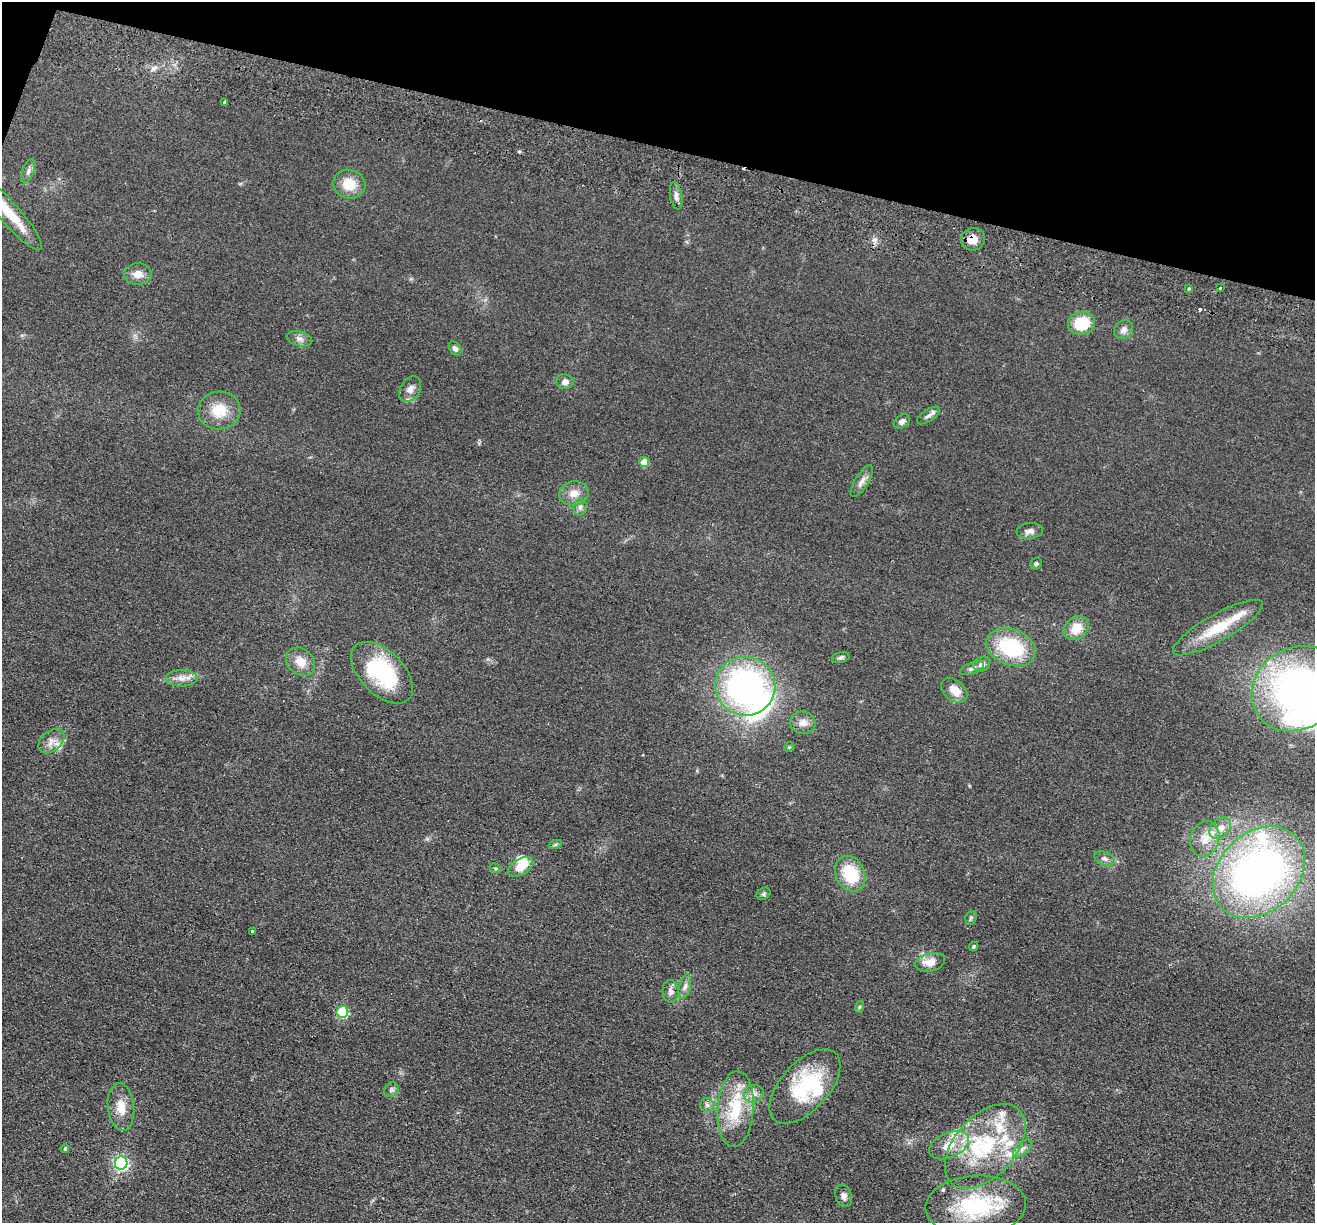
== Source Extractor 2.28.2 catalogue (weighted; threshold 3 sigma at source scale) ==
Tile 2 of 4 x 4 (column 2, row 1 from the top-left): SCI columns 1334-2646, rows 3851-5071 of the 5292 x 5384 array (HDU 1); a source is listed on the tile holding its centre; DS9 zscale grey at full resolution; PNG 1317 x 1225 px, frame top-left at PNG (2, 2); each listed source drawn as its Kron ellipse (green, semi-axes under 4 px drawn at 4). Shown black and unused: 12% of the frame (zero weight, under 2 of 3 exposures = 3% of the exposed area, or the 3 px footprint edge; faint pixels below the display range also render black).
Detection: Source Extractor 2.28.2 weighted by HDU 2 'WHT'; one run over the whole footprint, this tile lists its part. Background 0.0571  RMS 0.009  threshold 0.0403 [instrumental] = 3 sigma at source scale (4.5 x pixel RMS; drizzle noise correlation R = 1.50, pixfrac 1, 0.05/0.05 arcsec/px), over >= 5 px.
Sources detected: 89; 4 inside a brighter object's white glare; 2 cosmic-ray / hot-pixel residue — neither listed nor drawn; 14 inside a brighter listed object's ellipse — not listed separately; the other 69 listed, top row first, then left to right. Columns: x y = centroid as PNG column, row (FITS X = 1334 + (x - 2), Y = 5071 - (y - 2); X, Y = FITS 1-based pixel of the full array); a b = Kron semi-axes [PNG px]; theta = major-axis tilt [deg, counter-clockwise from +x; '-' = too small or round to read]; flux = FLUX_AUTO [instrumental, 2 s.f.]
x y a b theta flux
224 102 4 3 - 5.3
28 171 13 6 71 3.4
349 184 16 14 -14 18
676 196 13 6 -79 4.2
10 214 47 10 -49 29
973 239 12 11 - 9.4
138 274 14 11 4 7.7
1220 288 2 2 - 0.97
1188 289 3 3 - 5.4
1081 323 13 11 11 29
1124 330 10 9 - 4.6
299 339 13 7 -14 4.1
455 349 8 5 -50 2.9
565 382 8 7 - 4.7
410 389 14 9 58 5.6
219 410 21 19 6 22
928 415 13 6 34 3.3
902 421 9 6 35 3.3
644 462 5 5 - 16
862 481 18 6 58 5.7
574 493 15 12 11 9.6
580 507 8 6 86 2.7
1030 531 13 7 6 4.5
1036 564 6 5 - 1.5
1218 627 51 13 30 35
1076 628 14 10 40 15
1011 647 25 18 -21 61
841 657 9 5 16 2.1
301 662 16 12 -42 11
982 664 8 7 - 4.3
972 668 12 5 21 3.2
382 673 38 22 -45 73
181 678 16 8 1 6.9
745 686 30 29 - 250
1297 689 47 41 32 320
954 690 15 10 -41 11
803 723 13 11 -8 7
51 741 15 10 40 7.1
789 747 5 4 - 1.1
1220 828 12 8 46 7.1
1205 839 18 14 72 13
555 845 6 4 20 1.3
1105 858 11 6 -24 3.3
521 867 14 8 30 14
495 868 6 3 -31 1.2
1259 872 51 39 45 440
850 874 18 14 -64 35
763 894 7 5 34 1.5
971 918 7 5 68 1.5
252 931 3 3 - 1.2
974 946 5 4 - 1.2
930 962 15 9 12 12
685 986 13 5 77 3.8
671 991 11 8 -86 4.1
859 1007 6 4 71 1.2
342 1012 6 5 - 75
805 1086 45 24 48 67
391 1090 8 6 44 2.4
754 1094 10 9 - 4.9
707 1105 7 7 - 2.5
121 1107 24 13 -83 14
736 1109 38 18 86 42
949 1145 21 12 24 17
985 1146 50 30 48 83
1022 1148 11 6 41 3.8
65 1149 4 4 - 1.6
121 1163 6 6 - 190
844 1196 11 8 -71 4
976 1206 50 30 4 80
Overlapping masked pixels (flux is a lower limit): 1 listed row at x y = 973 239
Isophote crosses this tile's border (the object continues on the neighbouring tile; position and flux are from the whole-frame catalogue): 2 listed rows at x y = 10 214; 1297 689